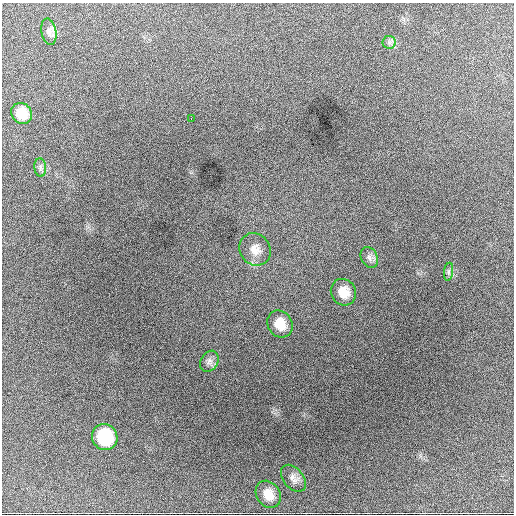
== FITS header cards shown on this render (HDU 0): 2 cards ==
NAXIS1  =                  512 / Axis length
NAXIS2  =                  512 / Axis length

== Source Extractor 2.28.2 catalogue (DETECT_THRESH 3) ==
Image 512 x 512 px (HDU 0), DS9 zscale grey, 1 PNG px = 1 image px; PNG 516 x 516 px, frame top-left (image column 1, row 512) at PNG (2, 3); each listed source drawn as its Kron ellipse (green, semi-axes under 4 px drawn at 4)
Background 1570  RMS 34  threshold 103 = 3 sigma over >= 5 px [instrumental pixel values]
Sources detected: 14; all 14 listed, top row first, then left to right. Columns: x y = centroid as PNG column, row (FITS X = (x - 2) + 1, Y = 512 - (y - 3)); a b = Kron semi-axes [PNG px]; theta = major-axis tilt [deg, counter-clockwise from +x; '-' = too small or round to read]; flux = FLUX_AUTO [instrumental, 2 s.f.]
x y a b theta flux
49 32 13 7 -79 12000
389 42 7 6 - 6700
22 113 11 10 - 35000
191 119 2 2 - 1500
40 167 9 6 -84 7700
255 249 17 15 -52 29000
369 257 11 8 -62 11000
449 272 9 4 82 5200
343 292 13 12 - 33000
280 324 14 12 -55 39000
209 361 11 8 59 10000
105 437 13 12 - 140000
293 478 15 10 -51 14000
268 494 14 11 -55 29000